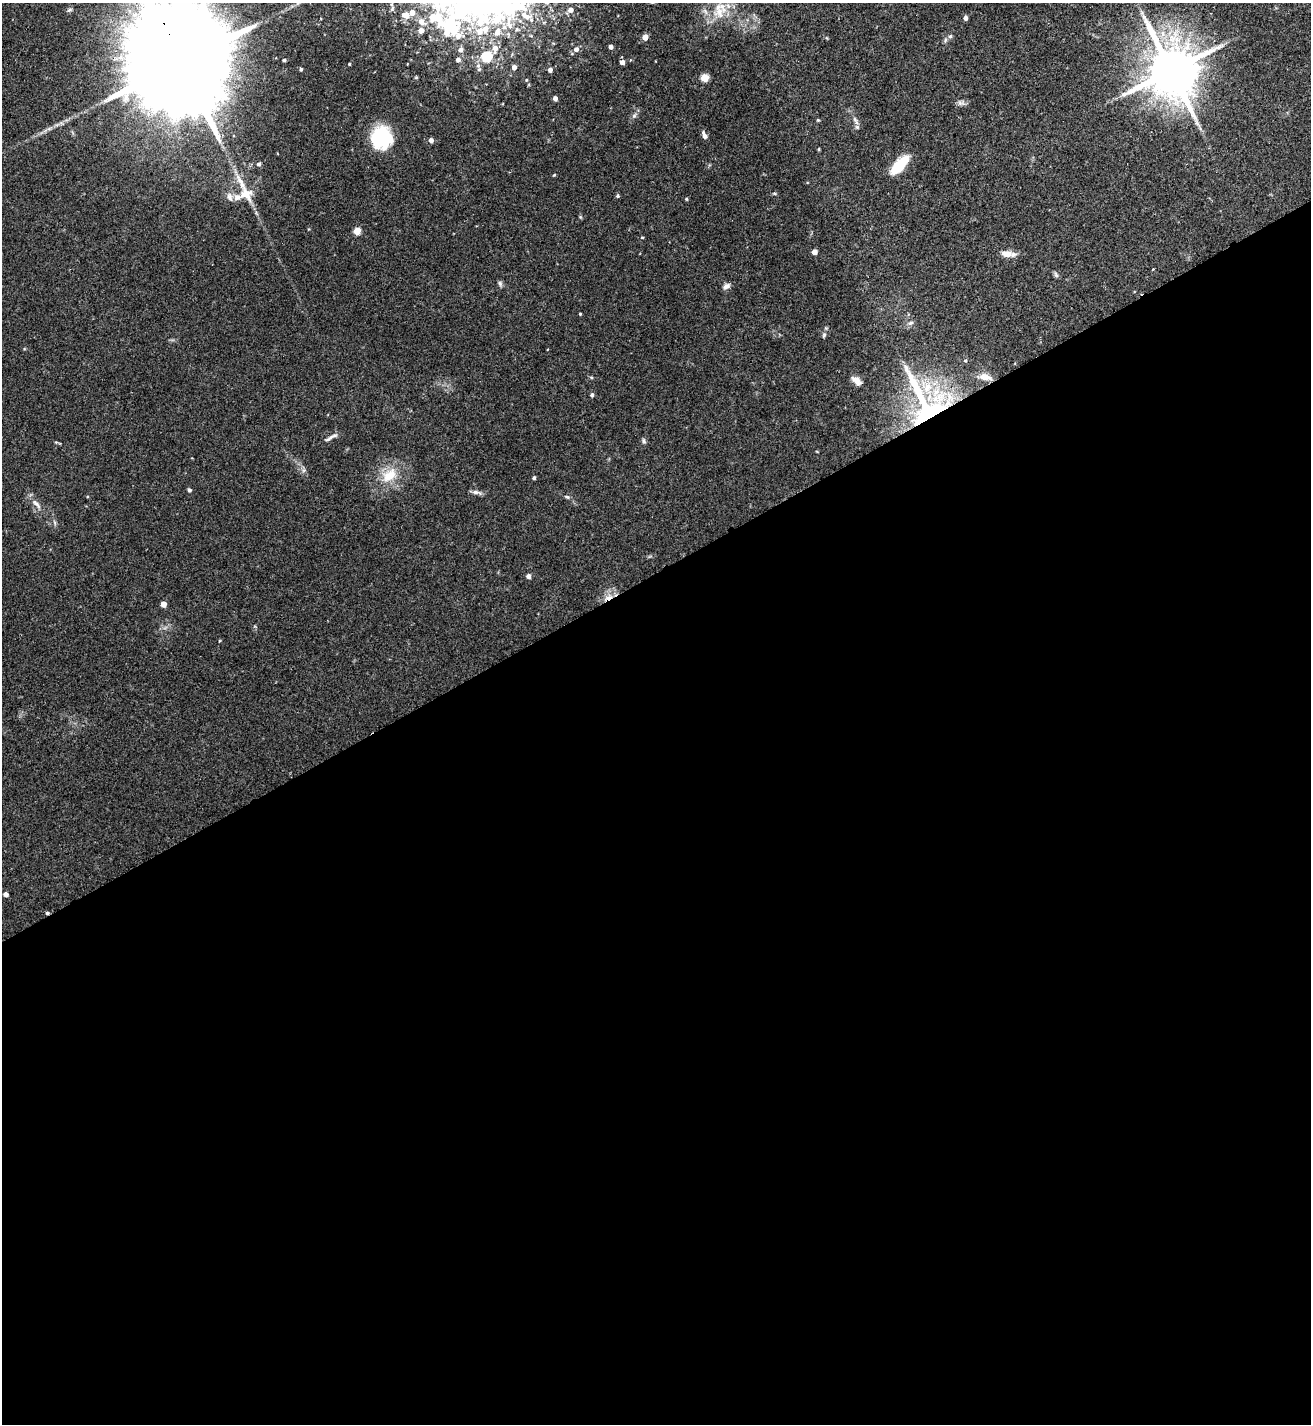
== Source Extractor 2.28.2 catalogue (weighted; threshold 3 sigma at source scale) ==
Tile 15 of 4 x 4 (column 3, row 4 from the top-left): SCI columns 2778-4086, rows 7-1428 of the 5688 x 5698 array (HDU 1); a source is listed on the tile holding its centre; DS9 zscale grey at full resolution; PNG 1313 x 1426 px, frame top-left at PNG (2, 3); no overlay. Shown black and unused: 60% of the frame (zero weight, under 2 of 3 exposures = <1% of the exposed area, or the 3 px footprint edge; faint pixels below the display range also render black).
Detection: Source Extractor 2.28.2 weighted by HDU 2 'WHT'; one run over the whole footprint, this tile lists its part. Background 0.0713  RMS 0.0061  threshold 0.0274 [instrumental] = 3 sigma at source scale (4.5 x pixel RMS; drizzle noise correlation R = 1.50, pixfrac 1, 0.05/0.05 arcsec/px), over >= 5 px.
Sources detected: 80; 1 cosmic-ray / hot-pixel residue — not listed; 4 inside a brighter listed object's ellipse — not listed separately; the other 75 listed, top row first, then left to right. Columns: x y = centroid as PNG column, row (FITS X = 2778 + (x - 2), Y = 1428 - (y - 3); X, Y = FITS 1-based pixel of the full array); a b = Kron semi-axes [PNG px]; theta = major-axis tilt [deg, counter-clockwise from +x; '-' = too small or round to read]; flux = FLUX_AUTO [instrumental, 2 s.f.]
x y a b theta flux
391 4 6 3 -71 0.75
69 10 7 5 33 1.3
571 10 5 5 - 2.7
719 12 18 17 - 14
412 13 5 5 - 4
405 15 10 6 -12 4
526 16 16 8 -27 6.2
966 18 5 4 - 1.5
422 22 8 6 -38 4.2
421 30 5 5 - 3.3
480 31 9 8 - 5.2
497 32 9 7 59 5.1
950 36 6 5 - 1.2
645 37 4 4 - 7.2
611 47 4 4 - 2.5
495 48 9 6 85 4.5
576 49 5 5 - 2.8
461 50 5 5 - 2.3
487 57 5 5 - 42
458 59 5 4 - 2.5
284 60 3 3 - 1.1
180 62 54 22 -66 32000
622 62 4 4 - 2.7
349 64 3 2 - 0.53
514 67 5 4 - 3
301 69 4 3 - 1
550 70 5 4 - 2.6
1171 70 16 13 -68 3800
705 78 5 5 - 19
526 80 5 4 - 0.75
555 98 4 4 - 2.6
961 103 12 6 -11 2
634 116 7 5 44 1.3
818 120 4 3 - 0.65
855 120 16 5 -62 2.7
704 135 8 4 -66 3.5
381 138 24 22 76 35
431 140 4 4 - 2.7
819 149 5 3 - 0.53
259 164 5 4 - 1.8
899 165 22 9 47 20
554 175 4 3 - 0.52
774 193 7 3 -19 0.67
246 194 24 18 -53 15
617 196 4 4 - 1.1
686 199 4 4 - 0.66
357 231 5 4 - 13
642 237 4 4 - 0.55
815 252 4 4 - 4.6
1007 254 12 8 3 5.8
1056 275 8 5 -73 1.2
500 283 8 5 -64 1.3
726 286 10 6 35 2.4
580 314 3 3 - 0.61
911 323 8 5 26 1.6
824 335 8 5 68 1.3
965 360 5 5 - 0.92
985 377 17 8 -14 5.6
856 380 12 7 -41 3.8
592 395 5 4 - 1.3
927 406 60 39 -66 140
332 436 19 4 29 2.4
644 441 7 5 -56 1.2
304 470 6 5 - 1.2
389 475 25 16 40 16
534 478 4 3 - 1.3
189 490 5 4 - 1.3
475 492 10 6 -1 2.1
567 497 8 4 -15 1.2
36 504 18 6 -47 3.9
528 576 5 4 - 2.4
608 597 12 6 17 4.5
164 604 4 4 - 5.8
219 641 4 2 - 0.46
6 894 4 4 - 2.5
Overlapping masked pixels (flux is a lower limit): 4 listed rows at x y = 180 62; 985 377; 927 406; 608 597
Isophote crosses this tile's border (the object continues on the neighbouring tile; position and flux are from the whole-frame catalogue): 1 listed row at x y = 180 62